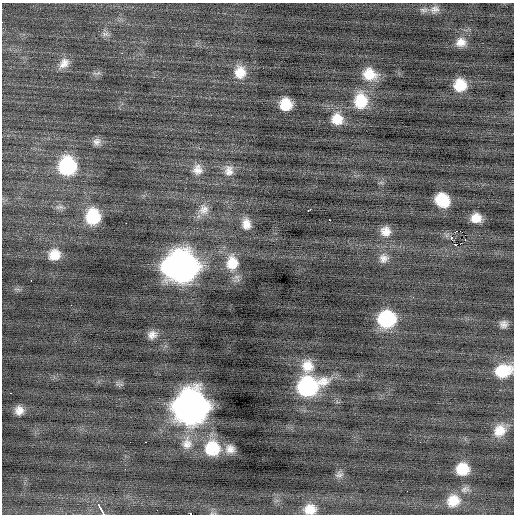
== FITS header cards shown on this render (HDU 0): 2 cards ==
NAXIS1  =                  512 / Axis length
NAXIS2  =                  512 / Axis length

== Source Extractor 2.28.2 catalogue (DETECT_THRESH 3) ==
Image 512 x 512 px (HDU 0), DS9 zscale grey, 1 PNG px = 1 image px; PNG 516 x 516 px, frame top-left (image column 1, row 512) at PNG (2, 3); no overlay
Background -0.074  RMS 0.9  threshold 2.69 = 3 sigma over >= 5 px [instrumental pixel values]
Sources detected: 62; all 62 listed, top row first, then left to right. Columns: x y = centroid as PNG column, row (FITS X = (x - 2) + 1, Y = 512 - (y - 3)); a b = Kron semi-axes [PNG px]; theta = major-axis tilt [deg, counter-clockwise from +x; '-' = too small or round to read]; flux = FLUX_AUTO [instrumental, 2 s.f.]
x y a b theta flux
435 9 12 10 18 360
424 10 12 6 -4 240
105 34 11 6 -7 220
461 42 12 11 - 550
122 53 2 2 - 390
64 63 16 11 50 570
240 72 15 13 90 1000
98 73 8 4 36 130
370 74 17 14 -18 1300
460 85 12 11 - 1300
361 101 18 15 89 1900
286 104 10 10 - 1300
337 119 14 13 - 1100
97 142 10 10 - 310
67 166 17 16 - 5100
197 170 15 13 86 630
229 171 15 12 -88 580
442 200 13 11 -39 2000
59 207 13 6 9 230
204 209 16 14 69 710
308 210 4 3 - 480
93 216 15 13 87 2700
476 218 9 8 - 730
330 220 3 2 - 100
126 223 2 2 - 390
246 224 13 10 -83 670
385 231 12 11 - 610
456 231 2 2 - 59
460 231 2 2 - 100
465 235 2 2 - 2700
451 239 3 3 - 350
465 239 2 2 - 32
455 244 3 2 - 120
54 255 13 12 - 920
384 258 12 12 - 440
232 263 19 16 87 1500
181 266 20 17 1 47000
31 281 3 2 - 140
71 305 2 2 - 97
387 319 14 13 - 4800
503 324 9 8 - 300
152 335 11 10 - 420
307 366 17 15 -87 1100
503 371 17 13 15 2100
308 386 21 15 17 8200
11 393 3 2 - 190
191 407 18 18 - 68000
19 410 9 9 - 480
500 430 17 14 55 1100
145 442 2 2 - 47
187 443 18 15 81 870
212 448 16 16 - 2500
230 449 11 10 - 480
125 469 2 2 - 36
462 469 12 12 - 1500
339 475 11 9 7 260
465 489 13 8 11 330
453 501 16 15 - 1200
101 509 11 3 -62 600
310 509 16 13 5 960
213 513 11 3 9 100
190 514 3 2 - 1200
At the frame edge (FLAGS 8, measured only in part): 5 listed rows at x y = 503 371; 101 509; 310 509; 213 513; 190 514